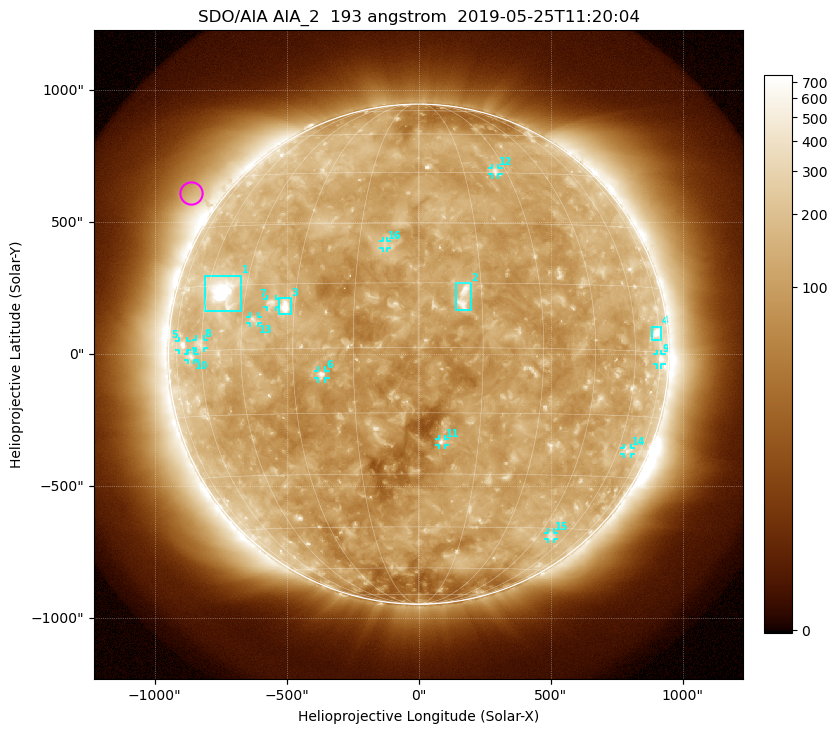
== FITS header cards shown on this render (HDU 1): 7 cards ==
TELESCOP= 'SDO/AIA'
INSTRUME= 'AIA_2'
WAVELNTH=                  193
WAVEUNIT= 'angstrom'
DATE-OBS= '2019-05-25T11:20:04.84'
CTYPE1  = 'HPLN-TAN'
CTYPE2  = 'HPLT-TAN'

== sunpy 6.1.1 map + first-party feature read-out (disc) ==
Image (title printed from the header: SDO/AIA AIA_2  193 angstrom  2019-05-25T11:20:04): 1024 x 1024 px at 2.4 arcsec/px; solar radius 947 arcsec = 395 px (full disc in frame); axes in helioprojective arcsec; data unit not stated in the header (colour bar unlabelled)
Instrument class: DISC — disc imager (sunpy class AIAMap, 193 A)
Bright regions (active regions / flare kernels): reference = the median radial profile (limb darkening/brightening removed); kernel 9 px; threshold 5 sigma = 176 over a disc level ~111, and >= 1.15x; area >= 12 px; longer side >= 9 px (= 22 arcsec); searched inside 0.97 R_sun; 16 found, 16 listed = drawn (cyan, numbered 1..; 12 of them under ~33 arcsec drawn as corner ticks so the feature stays visible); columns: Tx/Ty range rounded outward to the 5 arcsec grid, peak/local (2 s.f.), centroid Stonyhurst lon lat
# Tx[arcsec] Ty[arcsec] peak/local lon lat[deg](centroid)
1 -810..-675 160..300 23 -54 +14
2 140..200 165..270 6.4 +11 +12
3 -530..-485 150..210 8.4 -33 +10
4 880..920 55..105 5.6 +72 +4
5 -910..-875 15..50 3.8 -70 +2
6 -385..-350 -90..-60 5.8 -23 -6
7 -575..-540 180..210 3.9 -36 +11
8 -845..-810 25..55 3 -61 +2
9 905..920 -40..0 3.6 +74 -2
10 -875..-850 -25..5 2.9 -65 -1
11 75..100 -345..-320 4.2 +6 -22
12 275..305 680..705 3.3 +26 +46
13 -640..-610 115..145 3.2 -41 +7
14 780..805 -380..-355 2.6 +65 -23
15 490..510 -700..-675 2.8 +51 -47
16 -135..-120 400..430 3 -8 +24
Off-limb structures (1.02-1.3 R_sun): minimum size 162 px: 6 found; the strongest spans PA ~35..70 deg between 1.02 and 1.3 R_sun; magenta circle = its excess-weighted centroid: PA ~55 deg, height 1.12 R_sun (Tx ~-865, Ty ~610 arcsec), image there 2.1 x the reference